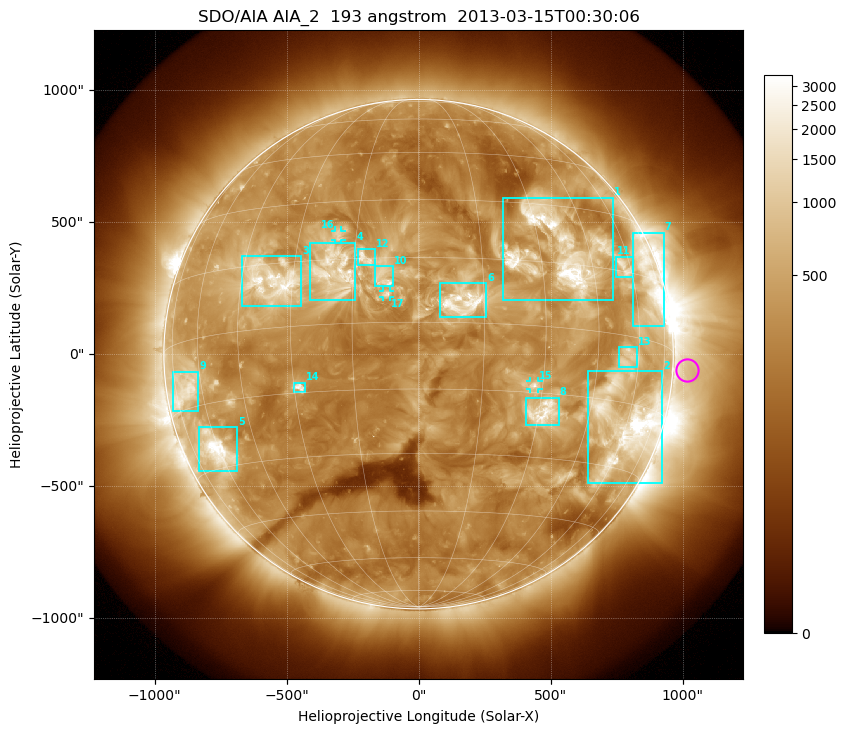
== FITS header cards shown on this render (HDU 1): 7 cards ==
TELESCOP= 'SDO/AIA'
INSTRUME= 'AIA_2'
WAVELNTH=                  193
WAVEUNIT= 'angstrom'
DATE-OBS= '2013-03-15T00:30:06.84'
CTYPE1  = 'HPLN-TAN'
CTYPE2  = 'HPLT-TAN'

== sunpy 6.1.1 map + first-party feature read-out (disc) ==
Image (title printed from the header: SDO/AIA AIA_2  193 angstrom  2013-03-15T00:30:06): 1024 x 1024 px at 2.4 arcsec/px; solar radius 965 arcsec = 402 px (full disc in frame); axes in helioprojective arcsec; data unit not stated in the header (colour bar unlabelled)
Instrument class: DISC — disc imager (sunpy class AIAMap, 193 A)
Bright regions (active regions / flare kernels): reference = the median radial profile (limb darkening/brightening removed); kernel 9 px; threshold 5 sigma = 692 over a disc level ~301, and >= 1.15x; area >= 12 px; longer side >= 10 px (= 24 arcsec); searched inside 0.97 R_sun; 17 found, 17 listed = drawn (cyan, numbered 1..; 3 of them under ~33 arcsec drawn as corner ticks so the feature stays visible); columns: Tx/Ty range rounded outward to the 5 arcsec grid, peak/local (2 s.f.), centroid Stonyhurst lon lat
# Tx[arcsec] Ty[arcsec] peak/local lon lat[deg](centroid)
1 320..740 205..595 15 +35 +18
2 640..925 -490..-65 20 +60 -19
3 -670..-445 180..375 10 -36 +11
4 -410..-240 205..425 6.3 -19 +12
5 -830..-685 -445..-275 12 -61 -26
6 80..260 140..270 9.1 +10 +5
7 810..930 105..460 8.4 +68 +14
8 405..530 -270..-165 8.1 +31 -19
9 -930..-835 -215..-65 5.3 -68 -11
10 -165..-95 255..335 6.1 -8 +10
11 745..810 290..370 5 +57 +16
12 -230..-165 335..400 5.8 -13 +15
13 760..830 -50..30 4.2 +55 -5
14 -475..-430 -145..-105 7.1 -29 -14
15 420..455 -135..-100 5.6 +28 -13
16 -320..-290 435..470 3.9 -20 +21
17 -135..-105 215..240 5.4 -7 +7
Off-limb structures (1.02-1.3 R_sun): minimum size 162 px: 2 found; the strongest spans PA ~230..300 deg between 1.02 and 1.3 R_sun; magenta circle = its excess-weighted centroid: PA ~265 deg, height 1.06 R_sun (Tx ~1015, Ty ~-60 arcsec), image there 1.6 x the reference